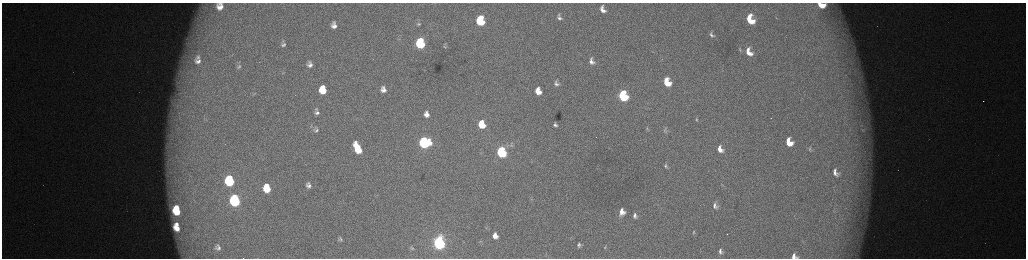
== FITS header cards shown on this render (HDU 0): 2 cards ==
NAXIS1  =                 2048 /fastest changing axis
NAXIS2  =                  512 /next to fastest changing axis

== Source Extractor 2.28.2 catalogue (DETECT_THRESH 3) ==
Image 2048 x 512 px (HDU 0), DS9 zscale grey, zoomed out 1/2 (1 PNG px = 2 x 2 image px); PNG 1028 x 260 px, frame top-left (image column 1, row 511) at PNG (2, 3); no overlay
Background 174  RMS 1.9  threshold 5.84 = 3 sigma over >= 5 px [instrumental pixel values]
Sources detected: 80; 7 cannot appear on this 1/2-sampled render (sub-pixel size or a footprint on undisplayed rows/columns) and are not listed; the other 73 listed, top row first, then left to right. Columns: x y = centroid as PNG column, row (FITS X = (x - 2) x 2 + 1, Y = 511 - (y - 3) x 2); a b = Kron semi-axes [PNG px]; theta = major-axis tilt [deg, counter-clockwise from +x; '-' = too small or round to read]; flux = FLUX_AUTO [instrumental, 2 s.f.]
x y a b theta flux
220 3 8 3 -5 1100
821 5 7 4 -18 6000
220 7 9 7 -8 3900
602 9 8 5 -68 2900
559 17 9 7 -64 1900
776 17 4 1 - 160
750 20 9 6 -66 12000
480 21 7 5 -79 23000
418 24 7 4 -1 790
334 25 10 8 -87 3200
711 35 8 5 -58 1300
399 39 5 3 - 540
188 43 10 3 74 1600
420 43 7 6 - 38000
283 45 7 6 - 1300
445 47 5 4 - 520
740 50 8 4 -77 730
749 52 11 7 -63 5200
198 57 10 9 - 3800
198 61 14 10 -13 5600
591 61 10 7 -67 2500
309 64 10 8 -85 2800
239 67 8 5 39 960
667 82 8 5 -66 10000
556 83 9 6 -66 1800
383 87 5 4 - 800
322 90 7 5 -84 10000
383 90 5 4 - 1700
538 91 6 5 - 5400
623 96 7 5 -69 42000
316 112 5 4 - 1300
426 114 6 5 - 2400
771 118 2 1 - 240
696 119 7 3 -72 580
482 124 7 5 -74 12000
555 125 4 3 - 1000
647 129 8 3 86 610
316 130 5 4 - 790
665 130 10 6 -87 1500
862 130 6 3 15 610
424 142 7 7 - 60000
789 142 7 5 -65 6800
512 145 5 4 - 610
357 148 11 5 -65 11000
720 149 8 6 -61 3400
810 149 9 3 88 580
501 152 7 5 -73 52000
666 166 8 6 -58 1300
835 173 8 5 -58 2300
229 181 8 6 -82 37000
308 185 5 4 - 1400
267 188 7 6 - 11000
235 200 8 6 -81 63000
715 206 9 6 -75 2000
177 208 4 3 - 4100
176 211 7 5 -37 11000
622 212 9 7 86 3900
635 216 8 7 - 1900
177 224 4 3 - 1500
487 227 5 4 - 510
177 228 7 4 -41 4000
693 232 7 3 79 730
727 234 2 1 - 410
495 236 7 6 - 3300
341 239 7 4 -75 760
480 241 4 3 - 390
439 243 7 6 - 130000
579 245 4 3 - 790
218 247 8 6 -83 1700
605 247 3 2 - 170
412 248 8 5 -58 920
720 251 7 5 -89 1300
794 256 6 5 - 2300
At the frame edge (FLAGS 8, measured only in part): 3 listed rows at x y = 220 3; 821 5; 794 256
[7 sub-pixel or undisplayed-footprint detections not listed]